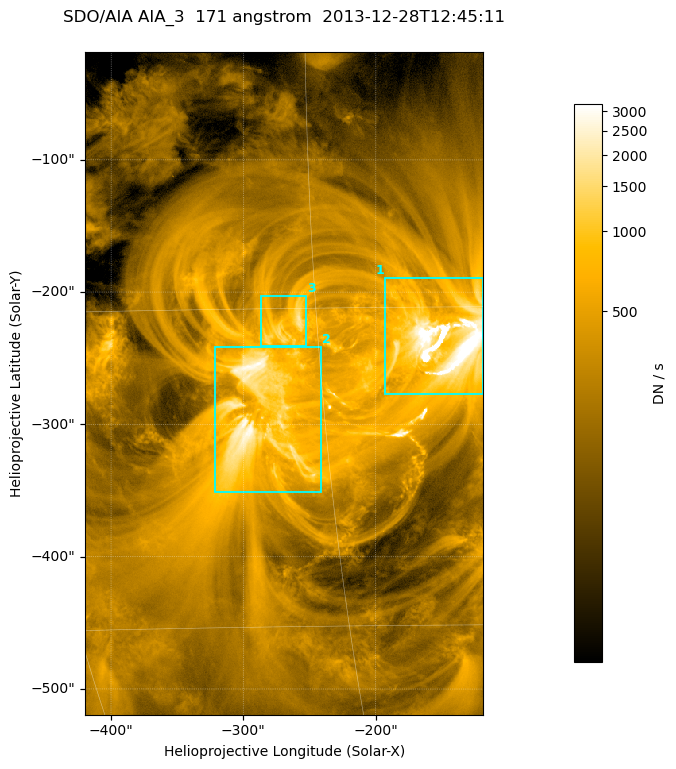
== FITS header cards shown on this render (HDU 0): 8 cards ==
TELESCOP= 'SDO/AIA '
INSTRUME= 'AIA_3   '
WAVELNTH=                  171
WAVEUNIT= 'angstrom'
DATE-OBS= '2013-12-28T12:45:11.34'
CTYPE1  = 'HPLN-TAN'
CTYPE2  = 'HPLT-TAN'
BUNIT   = 'DN / s  '

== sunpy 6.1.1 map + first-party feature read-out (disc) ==
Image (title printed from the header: SDO/AIA AIA_3  171 angstrom  2013-12-28T12:45:11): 502 x 835 px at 0.599 arcsec/px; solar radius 976 arcsec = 1628 px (partial field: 5.0% of the solar disc is inside the frame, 100% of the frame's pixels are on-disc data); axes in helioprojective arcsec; data unit DN / s (BUNIT, on the colour bar)
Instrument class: DISC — disc imager (sunpy class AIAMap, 171 A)
Bright regions (active regions / flare kernels): reference = the on-disc median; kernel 5 px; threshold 5 sigma = 732 DN / s over a disc level ~240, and >= 1.15x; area >= 419 px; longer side >= 6 px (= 3.6 arcsec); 3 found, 3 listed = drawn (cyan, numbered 1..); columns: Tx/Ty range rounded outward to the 2 arcsec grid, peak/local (2 s.f.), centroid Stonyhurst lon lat
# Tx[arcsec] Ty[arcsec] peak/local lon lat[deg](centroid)
1 -194..-118 -278..-188 33 -9 -17
2 -322..-240 -352..-240 12 -18 -20
3 -288..-252 -242..-202 5.9 -16 -16